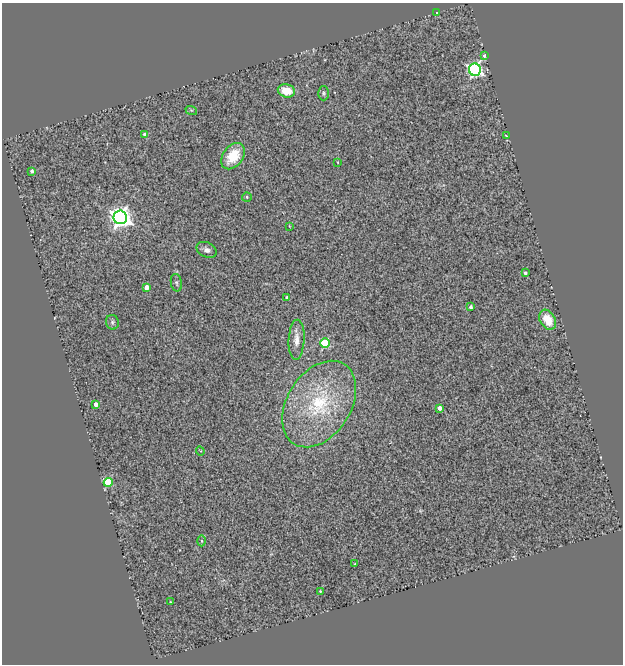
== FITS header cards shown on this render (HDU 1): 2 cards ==
NAXIS1  =                  621
NAXIS2  =                  662

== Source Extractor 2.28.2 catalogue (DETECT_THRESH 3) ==
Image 621 x 662 px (HDU 1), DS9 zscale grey, 1 PNG px = 1 image px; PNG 625 x 666 px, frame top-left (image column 1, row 662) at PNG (2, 3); each listed source drawn as its Kron ellipse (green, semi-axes under 4 px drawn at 4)
Background 1.41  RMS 0.21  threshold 0.637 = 3 sigma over >= 5 px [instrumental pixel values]
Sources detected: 33; all 33 listed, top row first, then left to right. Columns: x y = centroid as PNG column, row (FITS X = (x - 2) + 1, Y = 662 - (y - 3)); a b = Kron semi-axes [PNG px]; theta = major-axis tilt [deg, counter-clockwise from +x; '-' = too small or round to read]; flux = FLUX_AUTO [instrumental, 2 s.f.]
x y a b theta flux
437 12 3 3 - 20
485 55 4 3 - 56
475 70 6 6 - 3200
286 91 8 6 -12 260
323 93 7 5 -90 27
191 110 6 3 -17 18
145 134 3 3 - 68
506 136 3 2 - 11
233 156 15 10 53 400
338 162 3 2 - 8.9
32 171 4 3 - 42
247 197 5 4 - 21
120 217 7 6 - 9800
289 226 4 2 - 8.3
207 250 10 7 -27 68
525 273 3 3 - 35
176 283 9 5 -79 31
146 288 4 4 - 130
287 298 4 4 - 49
471 307 4 3 - 44
548 320 10 7 -60 300
112 322 7 6 - 36
296 340 20 8 88 130
325 343 5 4 - 720
96 404 4 3 - 88
319 404 47 32 58 1200
439 408 4 4 - 100
200 451 4 4 - 14
108 482 4 4 - 680
202 541 5 3 - 18
355 564 3 3 - 14
320 591 4 3 - 12
170 602 3 2 - 9.5